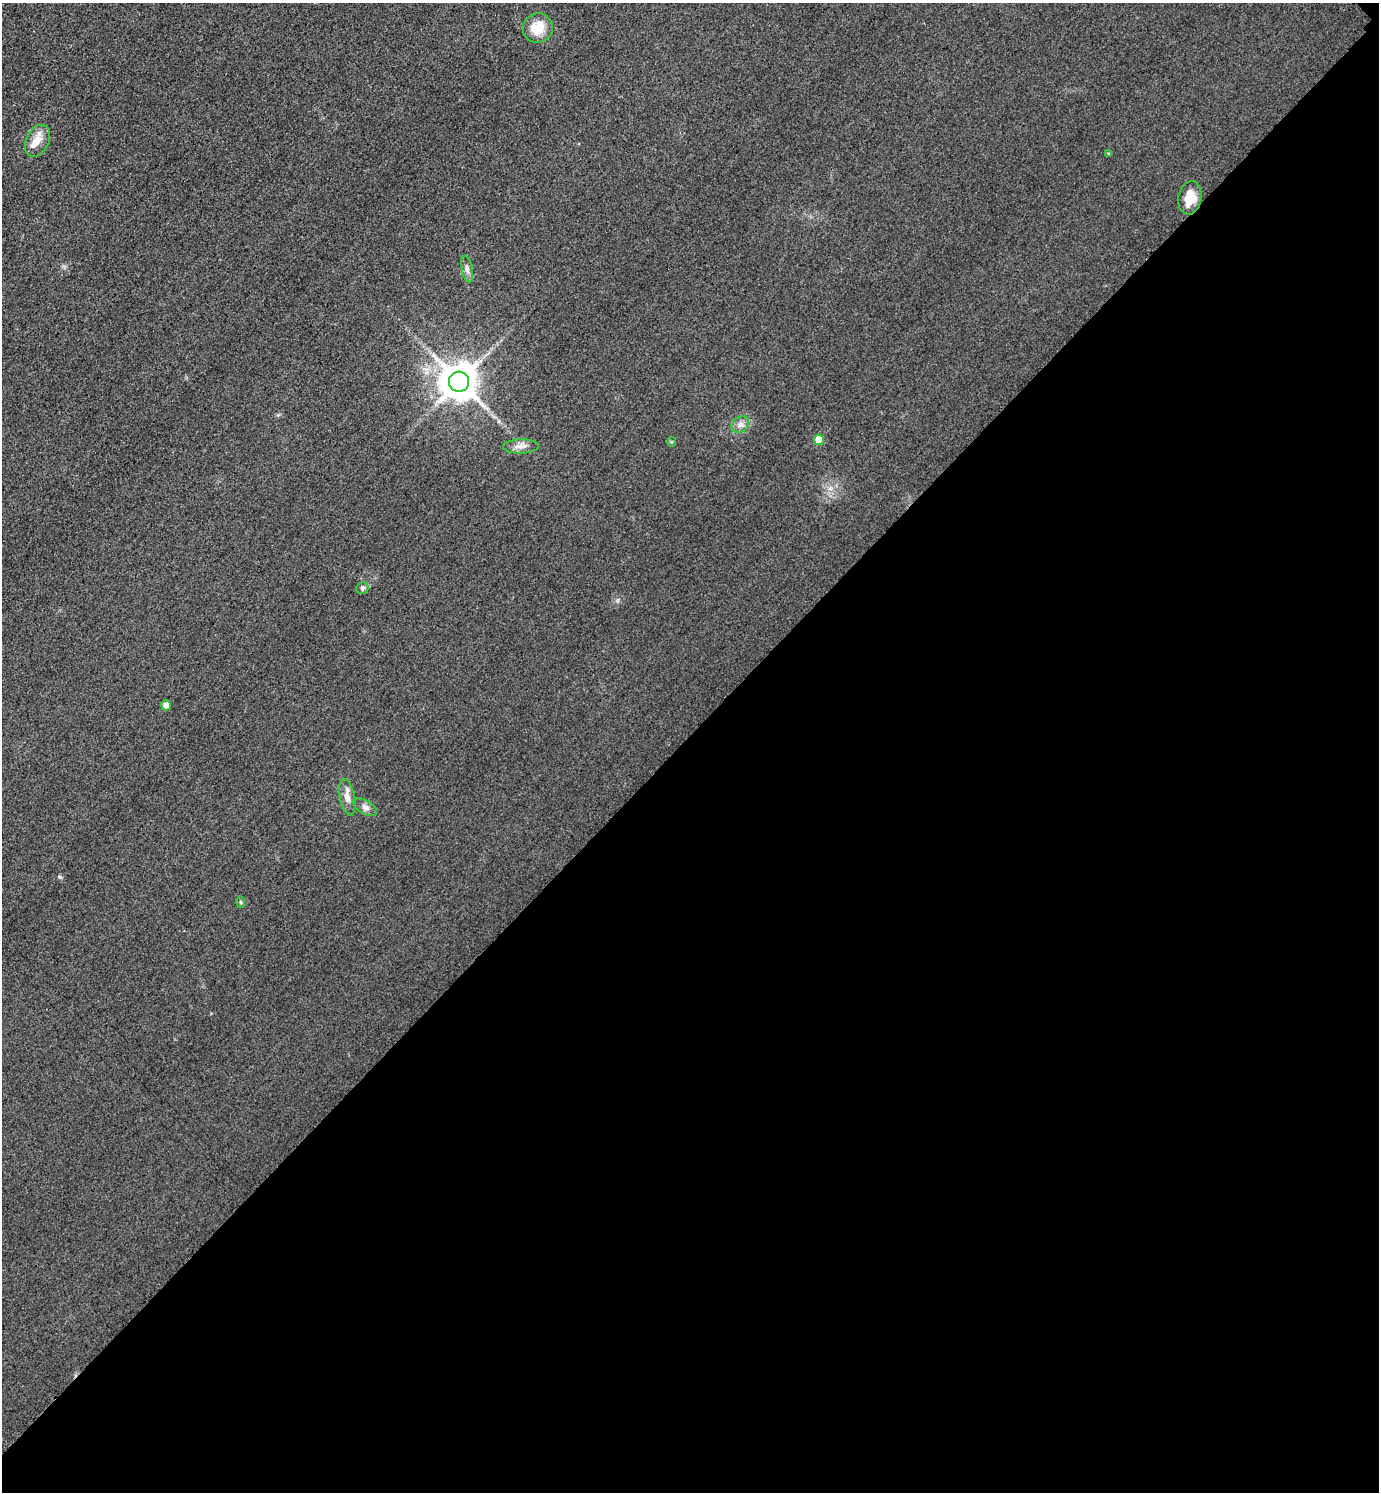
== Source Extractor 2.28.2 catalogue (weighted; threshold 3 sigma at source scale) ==
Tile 12 of 4 x 4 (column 4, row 3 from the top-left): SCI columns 4459-5835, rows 1521-3010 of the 6019 x 6019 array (HDU 1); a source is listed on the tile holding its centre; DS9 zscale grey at full resolution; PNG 1381 x 1494 px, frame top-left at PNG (2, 3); each listed source drawn as its Kron ellipse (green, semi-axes under 4 px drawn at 4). Shown black and unused: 51% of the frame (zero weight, under 3 of 4 exposures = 3% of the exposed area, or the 3 px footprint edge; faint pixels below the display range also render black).
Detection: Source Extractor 2.28.2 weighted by HDU 2 'WHT'; one run over the whole footprint, this tile lists its part. Background 0.0756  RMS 0.017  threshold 0.0773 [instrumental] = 3 sigma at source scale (4.5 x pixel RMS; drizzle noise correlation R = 1.50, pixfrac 1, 0.05/0.05 arcsec/px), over >= 5 px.
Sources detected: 16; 1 inside a brighter listed object's ellipse — not listed separately; the other 15 listed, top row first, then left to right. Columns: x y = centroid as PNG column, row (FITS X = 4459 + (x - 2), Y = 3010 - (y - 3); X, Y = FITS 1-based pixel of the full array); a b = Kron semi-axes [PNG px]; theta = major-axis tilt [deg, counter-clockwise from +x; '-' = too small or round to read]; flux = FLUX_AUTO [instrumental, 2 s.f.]
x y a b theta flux
538 28 15 14 - 35
37 141 17 11 64 18
1109 154 4 4 - 2.8
1190 198 17 11 80 34
467 269 14 5 -78 7.2
459 382 10 10 - 4800
740 425 9 7 38 8.3
819 440 5 5 - 33
671 442 5 3 - 1.8
521 446 18 7 1 11
362 588 6 5 - 3.9
166 705 5 5 - 13
347 797 18 7 -78 13
365 807 13 6 -31 7.5
241 902 5 3 - 1.8